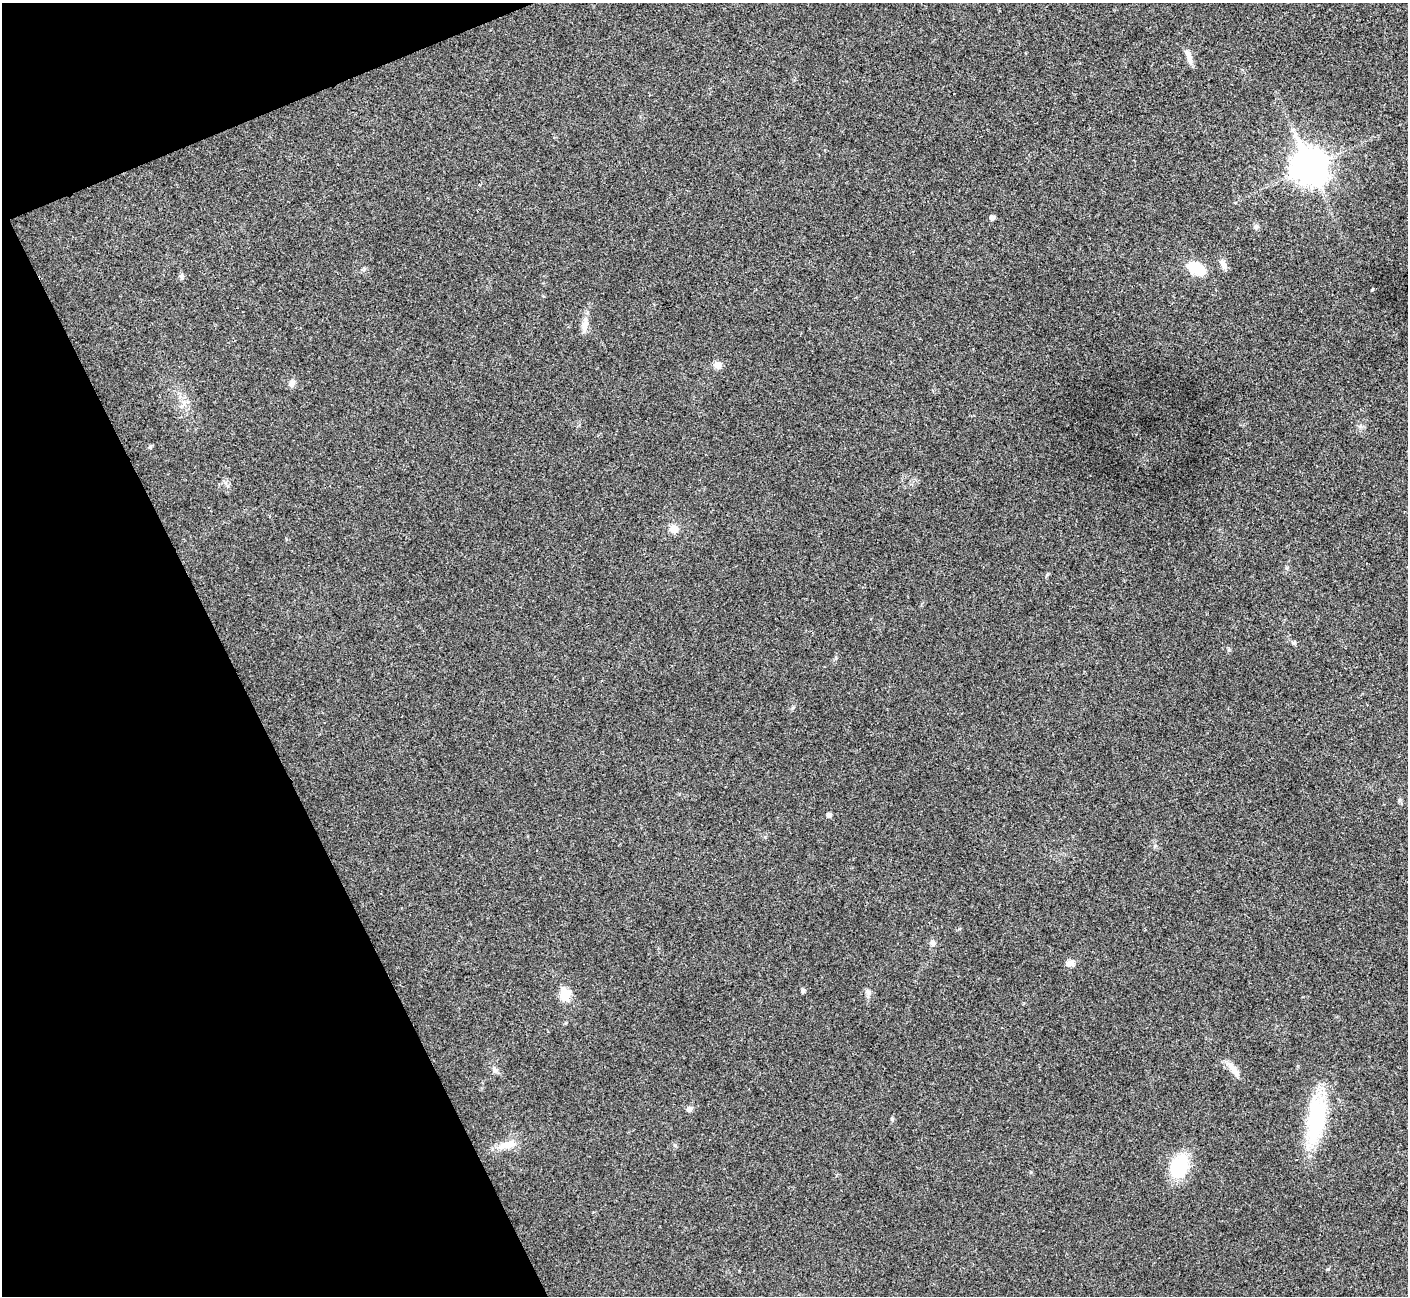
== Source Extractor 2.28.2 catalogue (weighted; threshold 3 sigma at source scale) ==
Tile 5 of 4 x 4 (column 1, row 2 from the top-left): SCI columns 3-1408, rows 2744-4037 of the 5629 x 5618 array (HDU 1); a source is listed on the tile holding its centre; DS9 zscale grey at full resolution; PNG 1410 x 1298 px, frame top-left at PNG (2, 3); no overlay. Shown black and unused: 20% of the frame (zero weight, under 3 of 4 exposures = <1% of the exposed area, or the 3 px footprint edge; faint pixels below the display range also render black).
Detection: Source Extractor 2.28.2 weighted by HDU 2 'WHT'; one run over the whole footprint, this tile lists its part. Background 0.0224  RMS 0.004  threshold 0.018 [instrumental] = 3 sigma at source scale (4.5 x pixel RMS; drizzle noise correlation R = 1.50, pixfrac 1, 0.05/0.05 arcsec/px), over >= 5 px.
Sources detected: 26; all 26 listed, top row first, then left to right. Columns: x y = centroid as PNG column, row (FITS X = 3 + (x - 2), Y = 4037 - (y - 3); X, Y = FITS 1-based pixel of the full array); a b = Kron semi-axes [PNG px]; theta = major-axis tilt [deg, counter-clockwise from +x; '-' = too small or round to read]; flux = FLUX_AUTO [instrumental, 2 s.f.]
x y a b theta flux
1189 56 21 6 -67 2.6
1310 166 13 11 -62 720
992 217 5 5 - 1.4
1256 227 7 5 12 0.83
1223 265 14 7 -68 2.3
1196 269 14 8 -22 18
182 276 9 4 -81 0.81
585 325 24 8 83 3.6
718 365 9 8 - 2.8
292 383 9 8 - 2
183 403 12 5 -85 1.9
674 529 10 10 - 3.4
1294 643 7 5 -28 0.76
829 815 5 5 - 1.2
933 943 7 7 - 1.6
1070 963 10 7 20 2.5
803 991 4 4 - 1.1
868 993 11 8 -80 1.6
565 995 7 6 - 20
1233 1069 23 8 -48 3.8
495 1070 9 8 - 1.5
689 1109 9 7 17 1.3
892 1119 6 4 -71 0.52
1316 1119 60 21 80 35
508 1145 27 10 14 5.9
1179 1166 29 19 70 19
Unlisted compact peaks at least as high as the median listed source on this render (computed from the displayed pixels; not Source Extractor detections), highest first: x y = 150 447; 675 1145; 1373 289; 1328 1269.